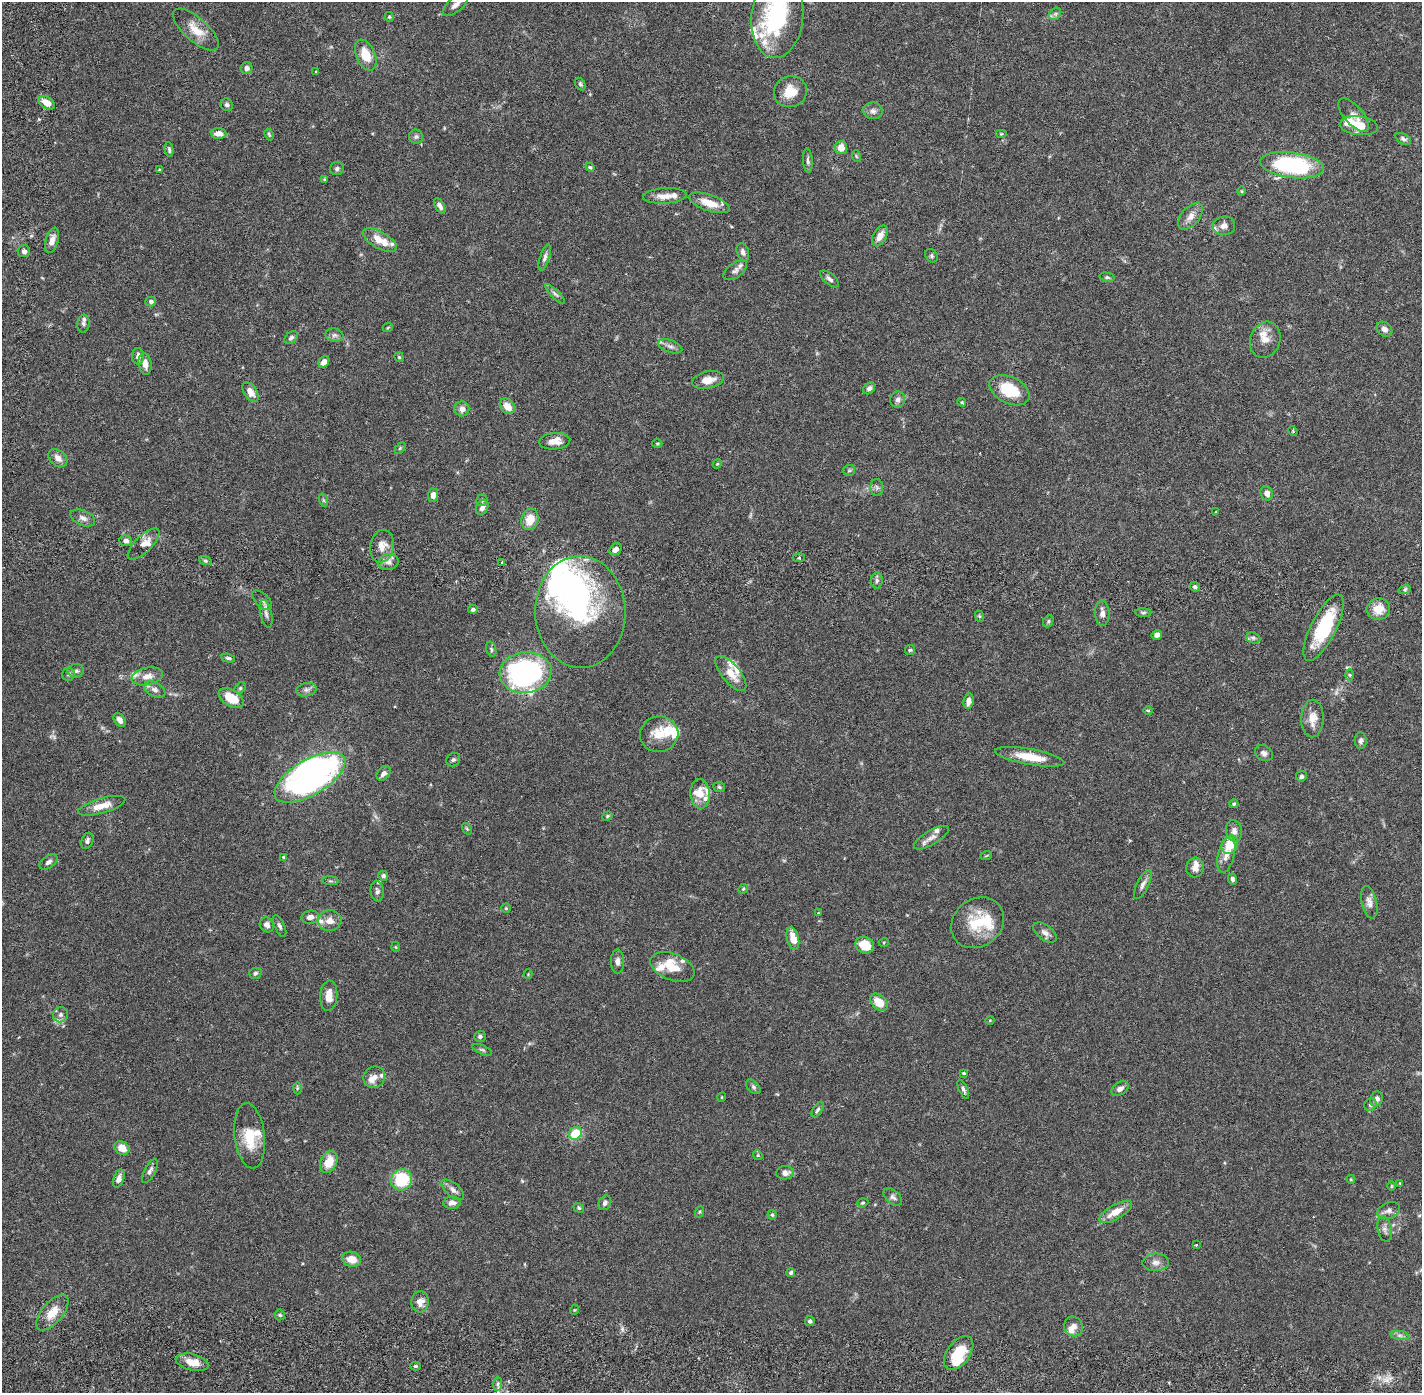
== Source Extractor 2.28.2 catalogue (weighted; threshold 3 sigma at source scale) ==
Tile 10 of 4 x 4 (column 2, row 3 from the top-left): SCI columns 1504-2923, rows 1492-2882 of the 5848 x 5874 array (HDU 1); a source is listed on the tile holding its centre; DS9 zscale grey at full resolution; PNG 1424 x 1395 px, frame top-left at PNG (2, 2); each listed source drawn as its Kron ellipse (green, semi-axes under 4 px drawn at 4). Nothing masked; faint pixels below the display range render black.
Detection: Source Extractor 2.28.2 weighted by HDU 2 'WHT'; one run over the whole footprint, this tile lists its part. Background 0.068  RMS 0.0048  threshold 0.0195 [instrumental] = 3 sigma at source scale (4.09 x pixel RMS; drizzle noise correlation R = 1.36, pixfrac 0.8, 0.05/0.05 arcsec/px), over >= 5 px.
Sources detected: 262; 1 too faint to see at this stretch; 4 inside a brighter object's white glare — neither listed nor drawn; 35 inside a brighter listed object's ellipse — not listed separately; the other 222 listed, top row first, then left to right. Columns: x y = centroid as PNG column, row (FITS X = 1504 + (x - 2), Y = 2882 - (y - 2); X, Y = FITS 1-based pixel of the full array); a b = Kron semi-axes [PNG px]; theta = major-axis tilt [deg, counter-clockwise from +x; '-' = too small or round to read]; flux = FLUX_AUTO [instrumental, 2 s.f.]
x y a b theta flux
455 5 15 7 40 1.7
1055 14 7 5 45 0.6
777 16 42 26 85 29
389 17 5 4 - 0.3
196 30 29 11 -42 4.5
366 55 16 9 -65 5.7
247 68 6 6 - 1.1
316 72 3 2 - 0.29
580 84 7 4 -61 0.46
790 92 17 15 24 4.8
47 103 9 5 -32 3.2
227 105 6 6 - 0.75
873 111 10 8 -10 1.2
1354 115 21 9 -49 2
1359 125 19 9 -6 4.3
219 133 8 5 -4 2.3
1001 134 6 4 0 0.32
269 135 6 4 -63 0.37
416 137 7 7 - 0.64
1403 139 8 5 -29 0.71
841 148 6 6 - 2.8
169 150 7 4 -81 0.5
856 156 6 3 -71 0.28
808 161 12 4 -85 0.74
1292 165 32 12 -7 34
590 167 5 4 - 0.4
159 169 4 3 - 0.26
337 169 7 6 - 0.64
324 179 4 3 - 0.29
1242 191 5 3 - 0.25
665 196 22 7 3 2.8
709 203 21 8 -18 4.6
440 206 8 4 -59 0.97
1190 216 16 9 50 2.2
1224 226 11 9 6 1.5
880 236 11 6 60 2.3
52 240 13 6 73 2
380 240 19 8 -29 4.5
24 251 6 6 - 0.91
743 252 9 6 -72 1
932 256 7 5 -55 0.51
545 257 14 4 73 0.94
735 270 14 7 35 1.3
1107 277 7 4 -13 0.46
830 279 11 5 -40 0.96
555 294 13 4 -45 0.76
151 302 5 5 - 0.78
83 324 9 6 81 0.73
388 327 5 3 - 0.24
1384 329 8 6 -39 1.3
334 335 9 6 -12 0.95
291 338 7 5 39 0.67
1265 340 18 15 68 3
670 346 12 6 -19 1.1
138 356 8 6 -88 1.2
399 357 5 4 - 0.34
324 362 6 5 - 1.6
145 364 11 6 -82 2.1
708 380 16 8 11 3.2
869 388 7 5 43 0.84
1010 390 21 13 -27 9.7
250 392 11 6 -57 2.5
898 399 8 7 - 0.98
962 402 4 3 - 0.33
507 406 8 6 -50 3.1
462 409 7 7 - 1.6
1293 431 5 4 - 0.32
555 441 15 8 6 2.8
657 444 5 3 - 0.3
400 448 6 4 46 0.35
58 458 11 7 -41 1.8
717 464 5 3 - 0.29
849 470 6 5 - 0.44
877 487 8 6 -88 0.76
1267 493 7 6 - 1.5
433 495 6 5 - 1.6
323 500 7 4 -71 0.44
482 500 6 5 - 0.53
482 507 8 6 61 1.3
1216 511 3 2 - 0.22
83 518 13 7 -24 1.3
530 519 11 8 74 4.3
126 541 6 5 - 0.97
143 544 21 8 44 2.4
382 546 16 11 79 3.2
616 549 7 5 44 1.4
799 558 6 3 8 0.38
205 560 6 4 -20 0.45
389 562 10 7 13 1.5
502 562 3 3 - 0.29
877 580 8 6 -89 0.77
1195 587 5 4 - 0.61
1405 589 6 4 19 0.47
262 600 12 6 -45 1.1
473 609 5 4 - 0.72
1378 609 12 10 9 3.6
580 612 56 45 -88 36
1102 613 12 7 -86 1.5
1143 613 8 4 -3 0.5
266 614 14 5 -76 1.2
979 616 6 3 -71 0.35
1048 621 6 4 61 0.43
1324 628 37 12 63 17
1157 635 5 4 - 1.1
1253 638 7 5 -21 0.64
491 649 8 5 -73 0.52
910 650 5 5 - 0.4
228 658 7 3 -16 0.52
76 671 8 6 5 0.95
526 673 26 20 6 61
68 674 6 6 - 0.54
731 674 21 9 -51 3.7
1350 675 6 4 -88 0.43
147 676 16 8 13 2.6
240 688 6 5 - 0.42
155 689 11 7 -26 1.3
306 690 10 6 13 1.1
231 698 14 8 -32 6.2
968 701 8 5 81 1.5
1148 710 5 3 - 0.29
1312 718 19 11 88 3.3
120 720 8 5 -59 1.2
659 734 19 18 - 5.7
1361 741 8 6 -86 0.8
1264 753 9 7 -34 1
1030 757 35 8 -10 6.9
453 760 7 6 - 0.6
384 773 8 5 48 1
1301 776 5 5 - 0.69
310 777 40 17 31 85
719 787 6 5 - 0.44
700 794 15 9 -87 3.7
1234 804 4 4 - 0.4
102 806 24 7 16 3.8
607 816 6 4 19 0.39
467 829 6 4 -56 0.36
1234 831 11 8 -80 1.5
931 838 20 7 30 1.9
87 841 8 6 68 0.81
1230 845 10 7 60 6.3
1226 854 19 8 76 2.8
986 856 6 3 20 0.26
283 857 3 3 - 0.26
48 862 10 6 34 1
1195 867 10 9 - 1.9
383 876 5 4 - 0.71
1232 879 6 4 -75 0.82
330 881 8 3 -5 0.44
1143 884 16 6 64 1.3
743 889 5 4 - 0.33
377 891 10 6 -83 0.99
1369 902 16 7 -77 1.6
506 908 5 4 - 0.32
818 913 4 4 - 0.25
310 917 9 6 7 1.5
330 921 12 10 11 2.2
978 923 28 23 39 10
267 925 8 6 -54 1.3
280 926 12 5 -66 0.74
1045 933 13 7 -36 1.4
793 938 12 6 -76 3.4
884 942 5 3 - 0.29
865 945 9 8 - 5.3
396 947 5 3 - 0.23
617 962 12 6 88 1.2
672 967 23 13 -21 4.7
255 973 6 5 - 0.59
528 974 4 4 - 0.26
329 996 15 8 85 3
879 1002 10 7 -42 4.4
61 1015 8 7 - 1.1
990 1020 4 3 - 0.24
480 1036 6 5 - 0.55
482 1050 10 4 -23 0.56
964 1073 4 3 - 0.43
374 1077 11 10 - 2
753 1087 9 5 -45 0.67
297 1088 6 4 88 0.39
963 1089 10 4 -65 0.77
1120 1089 9 6 33 1.1
722 1097 4 3 - 0.2
1376 1099 8 6 65 1.5
1370 1105 6 6 - 0.67
818 1110 8 4 58 0.61
575 1133 7 6 - 8.7
250 1136 33 15 -83 7.8
122 1148 8 6 -32 3.5
758 1155 5 4 - 0.34
329 1162 11 8 65 5
150 1171 13 5 63 1.1
785 1173 9 6 3 1.7
119 1178 9 5 70 1.3
1351 1179 4 3 - 0.27
402 1180 11 10 - 14
1400 1184 4 4 - 0.28
1391 1186 5 3 - 0.23
453 1190 14 6 -41 1.4
893 1197 11 6 -42 0.97
452 1203 8 6 2 1.4
605 1203 8 6 59 0.85
863 1203 6 4 20 0.37
579 1208 5 4 - 0.43
1389 1210 12 8 22 1.4
699 1212 6 4 71 0.33
1116 1212 18 7 30 4
772 1215 5 4 - 0.41
1385 1229 13 7 -78 1.3
1196 1245 3 2 - 0.22
352 1259 9 7 -15 3.3
1156 1262 13 9 2 1.6
791 1273 4 4 - 0.58
420 1302 10 8 86 2.5
574 1310 5 3 - 0.21
52 1313 21 10 50 4.2
280 1315 5 5 - 0.44
810 1321 5 4 - 0.7
1073 1326 10 9 - 1.6
1400 1335 9 4 -9 0.77
959 1353 19 11 53 8.4
192 1362 17 8 -13 3.8
416 1366 5 4 - 0.39
498 1384 7 4 89 0.67
Isophote crosses this tile's border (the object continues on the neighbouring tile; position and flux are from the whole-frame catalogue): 2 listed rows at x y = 455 5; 777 16